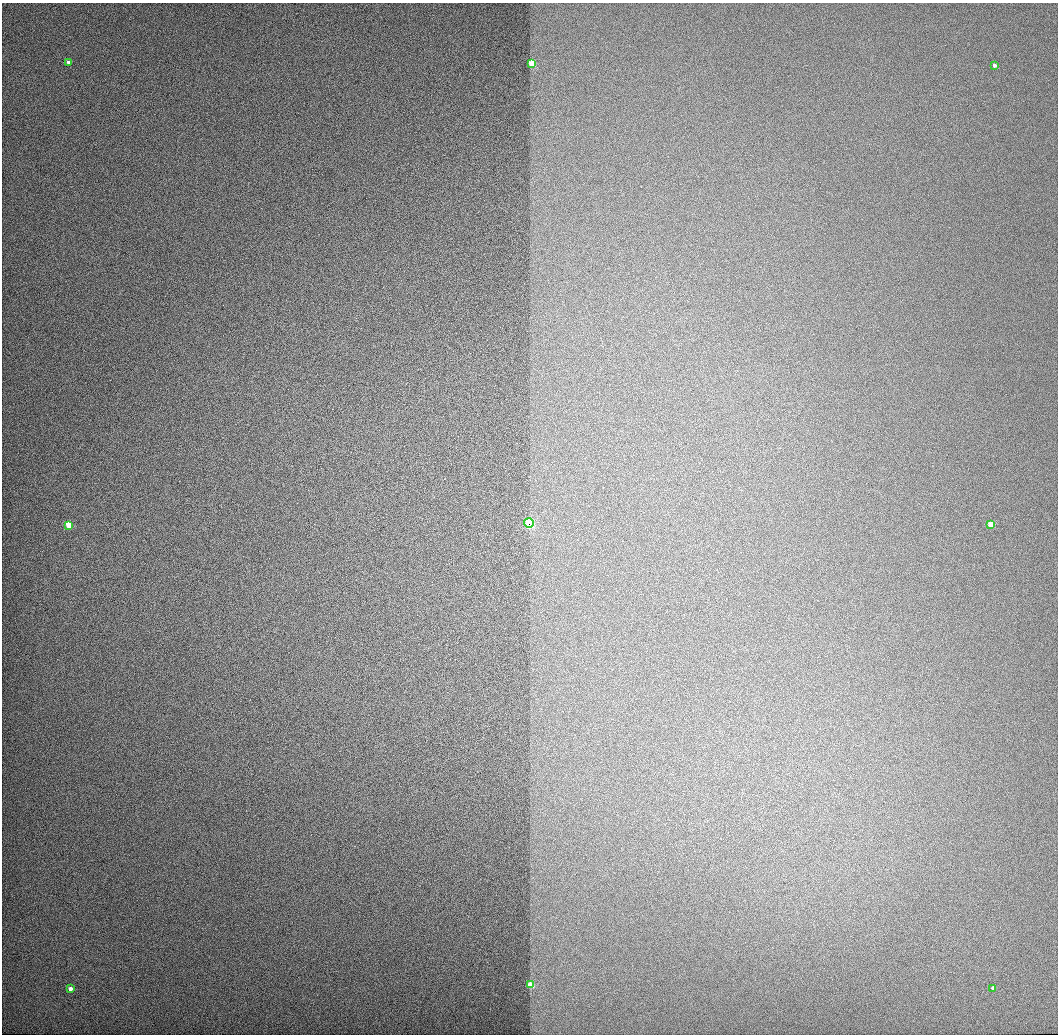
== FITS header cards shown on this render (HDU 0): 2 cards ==
NAXIS1  =                 1056 / Length of Axis 1 (Serial)
NAXIS2  =                 1032 / Length of Axis 2 (Parallel)

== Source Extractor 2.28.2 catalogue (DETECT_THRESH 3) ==
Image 1056 x 1032 px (HDU 0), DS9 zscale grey, 1 PNG px = 1 image px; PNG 1060 x 1036 px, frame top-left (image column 1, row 1032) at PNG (2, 3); each listed source drawn as its Kron ellipse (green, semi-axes under 4 px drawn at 4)
Background 517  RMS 3.4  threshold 10.2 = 3 sigma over >= 5 px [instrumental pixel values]
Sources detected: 9; all 9 listed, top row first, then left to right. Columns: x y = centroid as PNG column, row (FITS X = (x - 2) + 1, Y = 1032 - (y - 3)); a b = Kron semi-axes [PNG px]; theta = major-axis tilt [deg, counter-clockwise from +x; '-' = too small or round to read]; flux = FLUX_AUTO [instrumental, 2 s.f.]
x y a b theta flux
69 63 4 3 - 4100
532 64 4 3 - 19000
994 65 3 3 - 3700
529 523 5 4 - 22000
69 525 4 3 - 23000
991 525 3 3 - 23000
530 985 3 3 - 24000
993 988 3 3 - 3500
70 989 3 3 - 4200